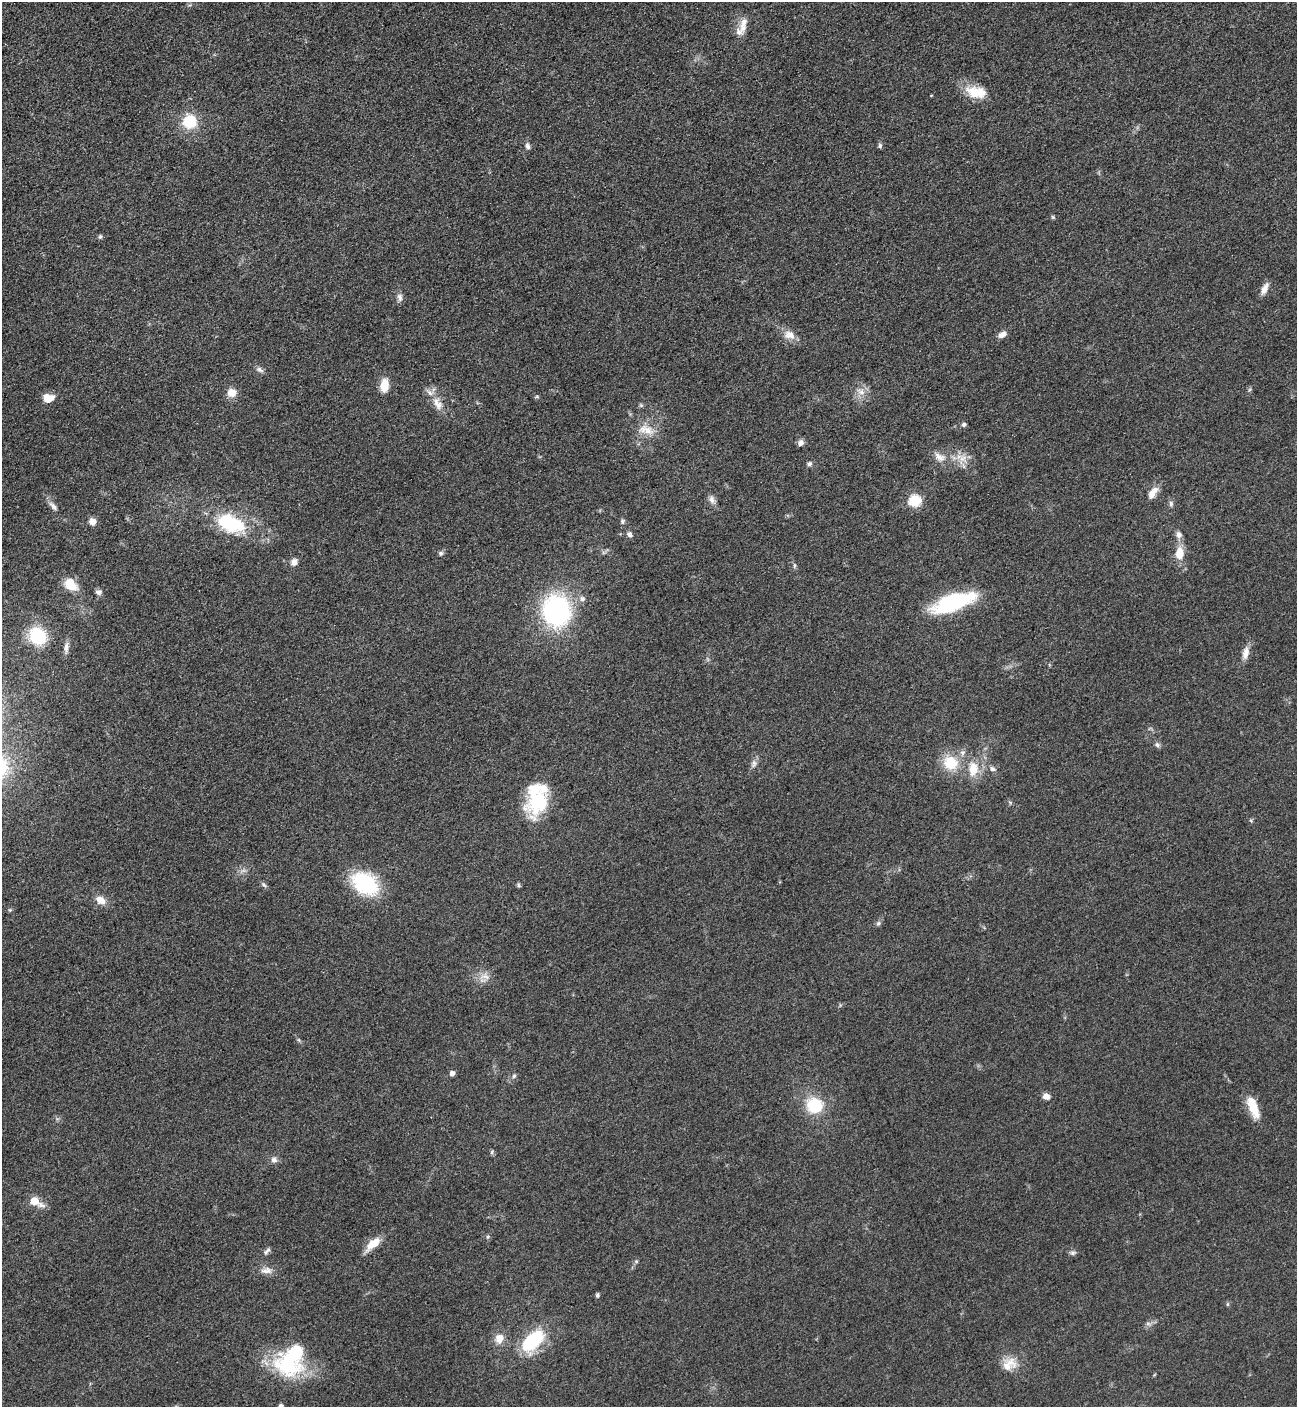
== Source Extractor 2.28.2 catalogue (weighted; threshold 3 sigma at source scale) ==
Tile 11 of 4 x 4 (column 3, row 3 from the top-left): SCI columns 2889-4183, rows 1471-2875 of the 5669 x 5702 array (HDU 1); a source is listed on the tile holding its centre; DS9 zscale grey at full resolution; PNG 1299 x 1409 px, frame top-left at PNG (2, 2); no overlay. Nothing masked; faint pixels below the display range render black.
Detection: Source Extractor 2.28.2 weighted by HDU 2 'WHT'; one run over the whole footprint, this tile lists its part. Background 0.0527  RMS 0.0062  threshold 0.0278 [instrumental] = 3 sigma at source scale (4.5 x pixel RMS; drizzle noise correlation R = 1.50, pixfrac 1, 0.05/0.05 arcsec/px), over >= 5 px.
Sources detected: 84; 2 too faint to see at this stretch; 1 inside a brighter object's white glare — not listed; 3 inside a brighter listed object's ellipse — not listed separately; the other 78 listed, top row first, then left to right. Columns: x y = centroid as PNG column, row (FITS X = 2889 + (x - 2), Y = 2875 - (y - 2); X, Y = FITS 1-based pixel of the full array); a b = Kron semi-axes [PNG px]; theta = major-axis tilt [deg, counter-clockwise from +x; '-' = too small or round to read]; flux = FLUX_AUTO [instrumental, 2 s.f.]
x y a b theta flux
743 27 16 11 -79 6.7
976 92 27 14 -10 14
189 122 12 12 - 22
528 146 8 6 -66 1.8
880 146 7 5 89 1.2
1053 217 6 4 -45 0.79
100 237 6 5 - 1
1264 289 17 7 66 4
400 297 11 7 -82 2.5
789 335 16 11 -24 6.1
1002 335 10 6 36 3.4
260 370 11 6 -30 2
384 385 13 8 86 9.9
861 392 9 8 - 3.9
232 393 9 9 - 7
48 398 12 9 11 7.3
437 404 21 10 -61 7.6
964 425 5 5 - 1.5
646 430 24 12 -13 9.2
801 443 8 7 - 2.5
940 457 17 10 -29 5.8
809 464 6 6 - 1.5
1153 493 18 8 58 5.7
712 500 11 7 -62 2.8
915 501 6 6 - 58
1171 504 8 5 89 1.5
53 506 15 6 -46 3
92 521 7 7 - 4.6
622 521 7 5 -77 1.3
231 523 38 21 -20 38
629 534 8 6 -51 2.1
1179 535 9 7 -65 2.8
441 553 7 6 - 1.3
1179 553 17 11 86 9.3
294 562 9 7 69 3.1
794 566 6 4 72 0.86
70 584 16 11 -42 12
99 592 8 6 -15 2
582 599 8 8 - 2.1
953 602 44 15 19 56
556 611 27 24 -79 100
37 636 16 13 -60 34
66 647 13 6 86 3.2
1246 653 16 8 77 4.8
1157 745 8 6 -49 1.5
962 753 7 7 - 2.1
754 763 12 6 77 2.5
950 763 16 15 - 18
973 769 19 12 89 12
992 769 8 6 -30 2
539 801 38 22 53 35
365 883 23 16 -33 58
264 885 9 4 -45 1.3
518 885 6 4 -89 0.89
100 900 12 9 -32 5.8
10 910 5 5 - 0.74
878 923 7 5 23 1.3
485 976 16 9 -4 4.9
452 1073 5 5 - 2.7
514 1076 6 5 - 1.1
1046 1096 8 7 - 3.5
814 1105 15 14 - 26
1253 1107 27 10 -68 14
492 1152 6 4 71 0.85
274 1160 9 7 -21 2.4
35 1201 10 6 -29 13
373 1243 18 9 39 10
267 1251 12 5 48 1.6
1073 1253 8 5 10 1.5
636 1261 5 5 - 0.91
266 1270 16 9 1 4.4
597 1295 6 4 -82 1.1
1228 1304 6 3 71 0.69
1148 1324 7 4 -19 1.2
499 1339 12 10 87 6.2
533 1340 31 16 43 35
1010 1362 22 13 -24 9
287 1367 49 24 -18 42